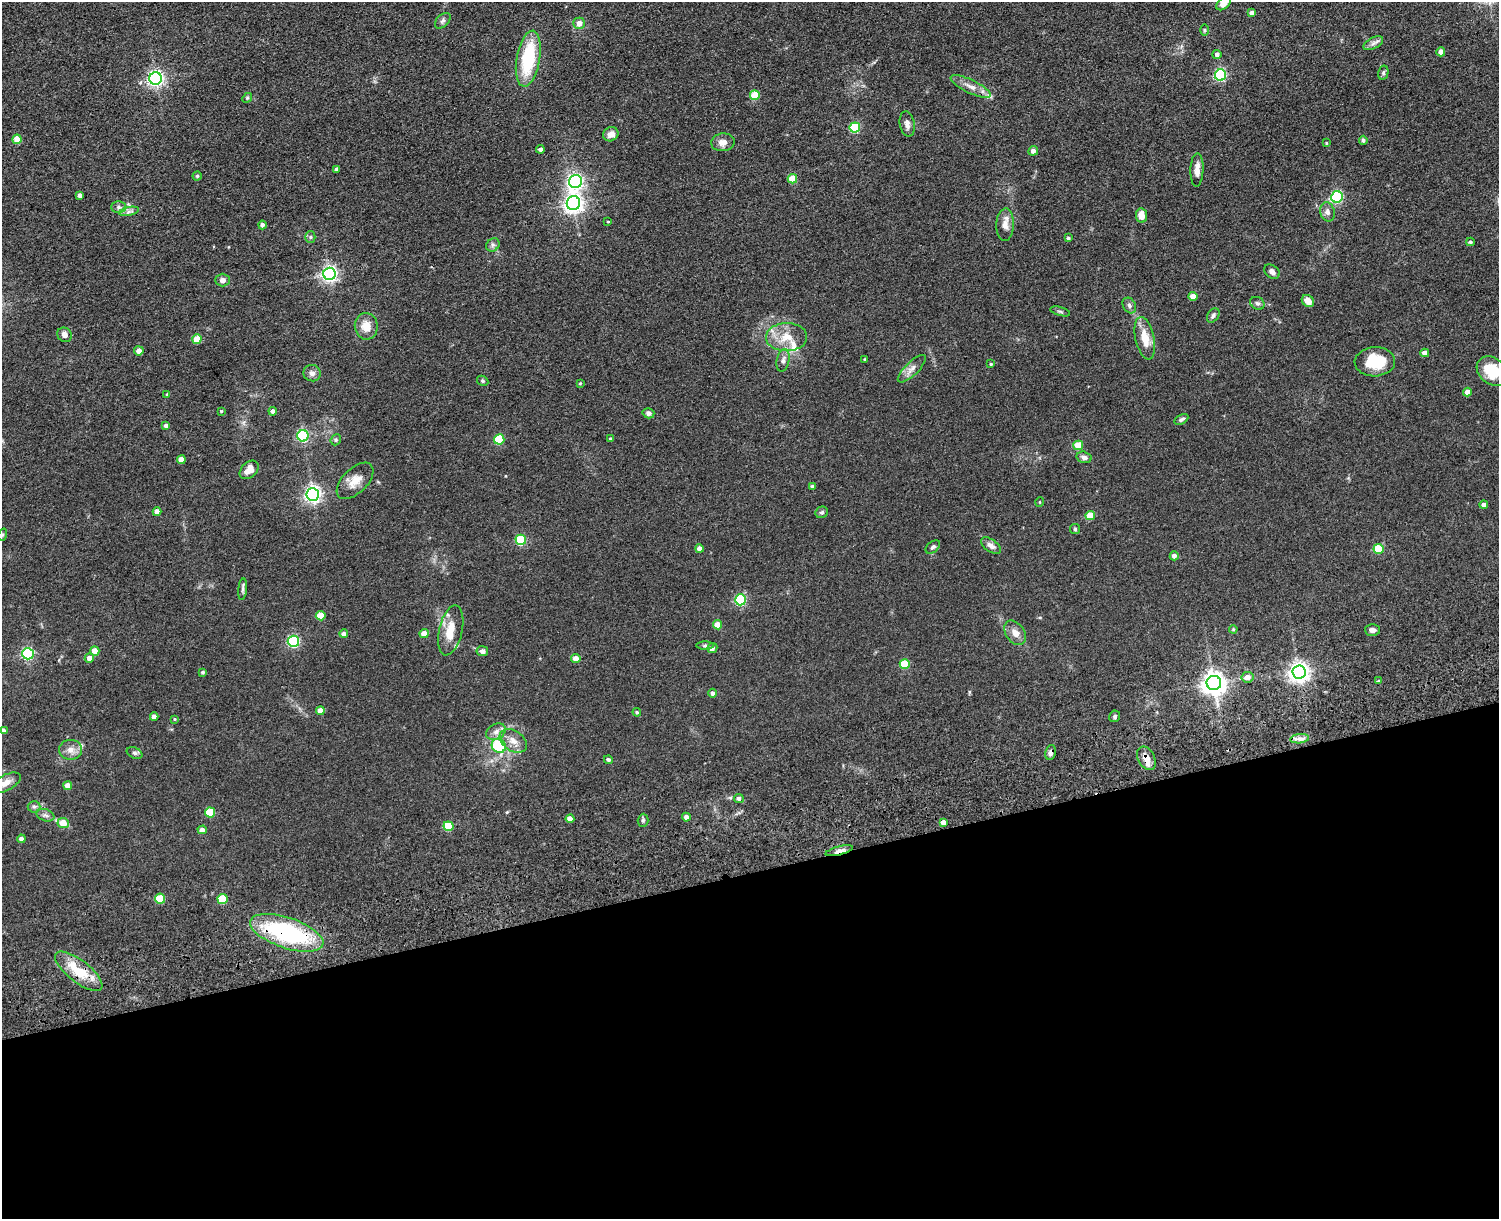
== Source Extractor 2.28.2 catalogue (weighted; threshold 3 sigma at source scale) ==
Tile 11 of 3 x 4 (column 2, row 4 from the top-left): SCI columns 1770-3266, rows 161-1377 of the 5149 x 5188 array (HDU 1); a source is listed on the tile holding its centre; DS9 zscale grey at full resolution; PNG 1501 x 1221 px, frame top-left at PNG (2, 2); each listed source drawn as its Kron ellipse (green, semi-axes under 4 px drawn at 4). Shown black and unused: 28% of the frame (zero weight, under 3 of 5 exposures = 11% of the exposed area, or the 3 px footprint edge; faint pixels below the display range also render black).
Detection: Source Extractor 2.28.2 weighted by HDU 2 'WHT'; one run over the whole footprint, this tile lists its part. Background 0.0747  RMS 0.0081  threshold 0.0365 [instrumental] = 3 sigma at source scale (4.5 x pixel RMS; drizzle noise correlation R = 1.50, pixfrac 1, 0.05/0.05 arcsec/px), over >= 5 px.
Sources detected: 164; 6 inside a brighter listed object's ellipse — not listed separately; the other 158 listed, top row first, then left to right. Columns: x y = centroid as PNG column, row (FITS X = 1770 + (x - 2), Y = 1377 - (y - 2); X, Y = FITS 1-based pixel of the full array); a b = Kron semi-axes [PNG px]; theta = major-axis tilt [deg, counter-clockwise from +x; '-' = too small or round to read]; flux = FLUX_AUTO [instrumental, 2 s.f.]
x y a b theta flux
1224 3 8 5 41 7
1252 13 4 4 - 3.8
443 21 9 5 45 1.9
579 23 6 5 - 5.6
1204 30 6 4 -89 0.92
1373 43 11 5 26 2.7
1441 52 4 4 - 5.2
1217 54 4 4 - 2.8
528 59 28 11 80 45
1383 73 7 5 77 1.5
1220 75 6 5 - 89
155 78 6 6 - 230
971 87 22 6 -25 6.4
755 95 5 5 - 21
247 98 5 4 - 0.89
907 124 13 7 -79 3.8
855 127 5 5 - 53
611 134 8 7 - 5.7
17 139 4 4 - 10
1363 140 4 4 - 1.6
723 142 12 9 5 5.2
1326 143 4 3 - 0.71
540 149 4 4 - 2
1033 151 5 4 - 3.3
337 169 4 3 - 1.5
1197 170 17 6 88 5.6
197 176 4 4 - 0.99
792 179 5 4 - 14
575 182 6 6 - 210
80 195 4 4 - 2.4
1337 197 6 5 - 89
573 203 7 6 - 350
118 207 7 6 - 2.1
129 211 10 4 13 2.2
1327 212 10 7 -76 3.4
1141 215 7 5 -84 9
608 221 4 3 - 0.57
262 225 4 4 - 1.8
1005 225 16 8 88 5.7
310 237 5 5 - 1.2
1068 238 4 3 - 1.2
1470 242 4 3 - 1.3
493 245 7 6 - 2.1
1272 272 8 6 -37 2.9
330 274 6 6 - 220
222 280 7 6 - 2.7
1193 296 4 4 - 8.9
1308 301 7 5 -42 6.4
1257 303 7 6 - 1.9
1129 305 8 6 -60 2.1
1060 311 10 3 -15 1.2
1213 315 8 5 55 1.8
366 326 13 11 -82 9.5
64 335 7 7 - 3.9
786 337 20 14 1 14
1145 338 21 9 -78 12
197 339 5 4 - 14
139 351 4 4 - 4.5
1425 353 4 4 - 4.7
865 359 4 3 - 0.61
783 360 11 6 77 3
1375 362 20 14 3 25
991 364 4 3 - 0.78
912 369 18 6 44 4.8
1492 371 17 13 -41 21
312 373 9 8 - 3
483 381 6 5 - 1.2
580 383 4 3 - 0.7
1467 392 4 4 - 6.7
167 394 3 3 - 0.69
221 411 3 2 - 0.8
273 411 4 4 - 2
648 413 6 5 - 2.4
1181 419 7 4 28 1.9
166 426 4 4 - 2.3
303 436 5 5 - 90
499 439 5 5 - 37
611 439 4 4 - 1.6
336 440 6 5 - 1.2
1078 445 5 5 - 17
1084 457 7 5 -14 2.8
181 460 4 4 - 7.3
249 470 11 7 44 6.6
355 481 23 12 44 9.2
812 486 4 4 - 1.2
313 495 6 6 - 260
1040 502 5 3 - 0.49
1484 505 4 4 - 2.5
157 512 4 4 - 6.5
822 512 6 5 - 1.5
1090 515 4 4 - 14
1075 529 5 5 - 0.94
2 535 6 4 72 0.93
521 540 5 5 - 45
991 546 11 6 -35 3.6
933 547 8 5 40 1.9
699 549 4 4 - 3.8
1379 549 5 5 - 29
1174 556 4 4 - 2.7
243 589 11 4 85 1.7
740 600 5 5 - 67
321 616 5 4 - 15
718 625 4 4 - 11
1233 629 4 3 - 0.79
451 630 25 11 77 14
1372 630 7 6 - 2.4
1015 633 13 9 -54 6.1
344 634 4 4 - 2.6
424 634 4 4 - 9.1
293 641 6 5 - 93
705 646 8 4 0 1.3
712 648 5 5 - 3.2
95 651 5 4 - 7.7
482 651 6 5 - 2.5
28 654 6 5 - 110
89 658 4 4 - 5.3
576 659 4 4 - 8.1
905 664 5 5 - 28
203 672 4 3 - 1.1
1299 672 7 6 - 430
1247 677 6 5 - 5.7
1379 681 4 3 - 1
1214 683 7 7 - 610
713 693 4 4 - 2.1
320 711 4 4 - 5.9
637 712 4 4 - 0.87
1115 716 6 5 - 1.4
154 717 4 4 - 4.5
175 719 3 3 - 0.71
3 730 4 3 - 1.7
496 732 10 7 29 3.6
1300 739 9 4 8 3
513 741 15 10 -34 6.7
499 746 7 6 - 33
70 750 11 10 - 5.3
1051 752 7 5 76 2.8
135 753 8 5 -27 1.6
1146 758 12 8 -61 5.2
608 760 4 4 - 1.4
6 783 16 8 27 5.7
68 786 4 4 - 6.9
739 798 5 4 - 2.3
34 807 6 6 - 1.7
210 812 5 5 - 24
45 815 9 5 -19 2.2
686 817 4 4 - 3.3
570 819 4 4 - 5.9
643 820 6 5 - 1.4
943 822 4 4 - 5.9
63 823 6 5 - 12
448 826 5 5 - 30
202 830 4 4 - 4
21 839 4 4 - 3.2
839 851 14 4 15 5.7
160 899 5 5 - 25
222 899 5 5 - 31
287 933 38 15 -19 98
79 971 28 11 -38 22
Overlapping masked pixels (flux is a lower limit): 5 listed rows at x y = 1051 752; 1146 758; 839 851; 287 933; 79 971
Isophote crosses this tile's border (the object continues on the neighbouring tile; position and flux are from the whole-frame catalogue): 3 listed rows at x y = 1224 3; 1492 371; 6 783